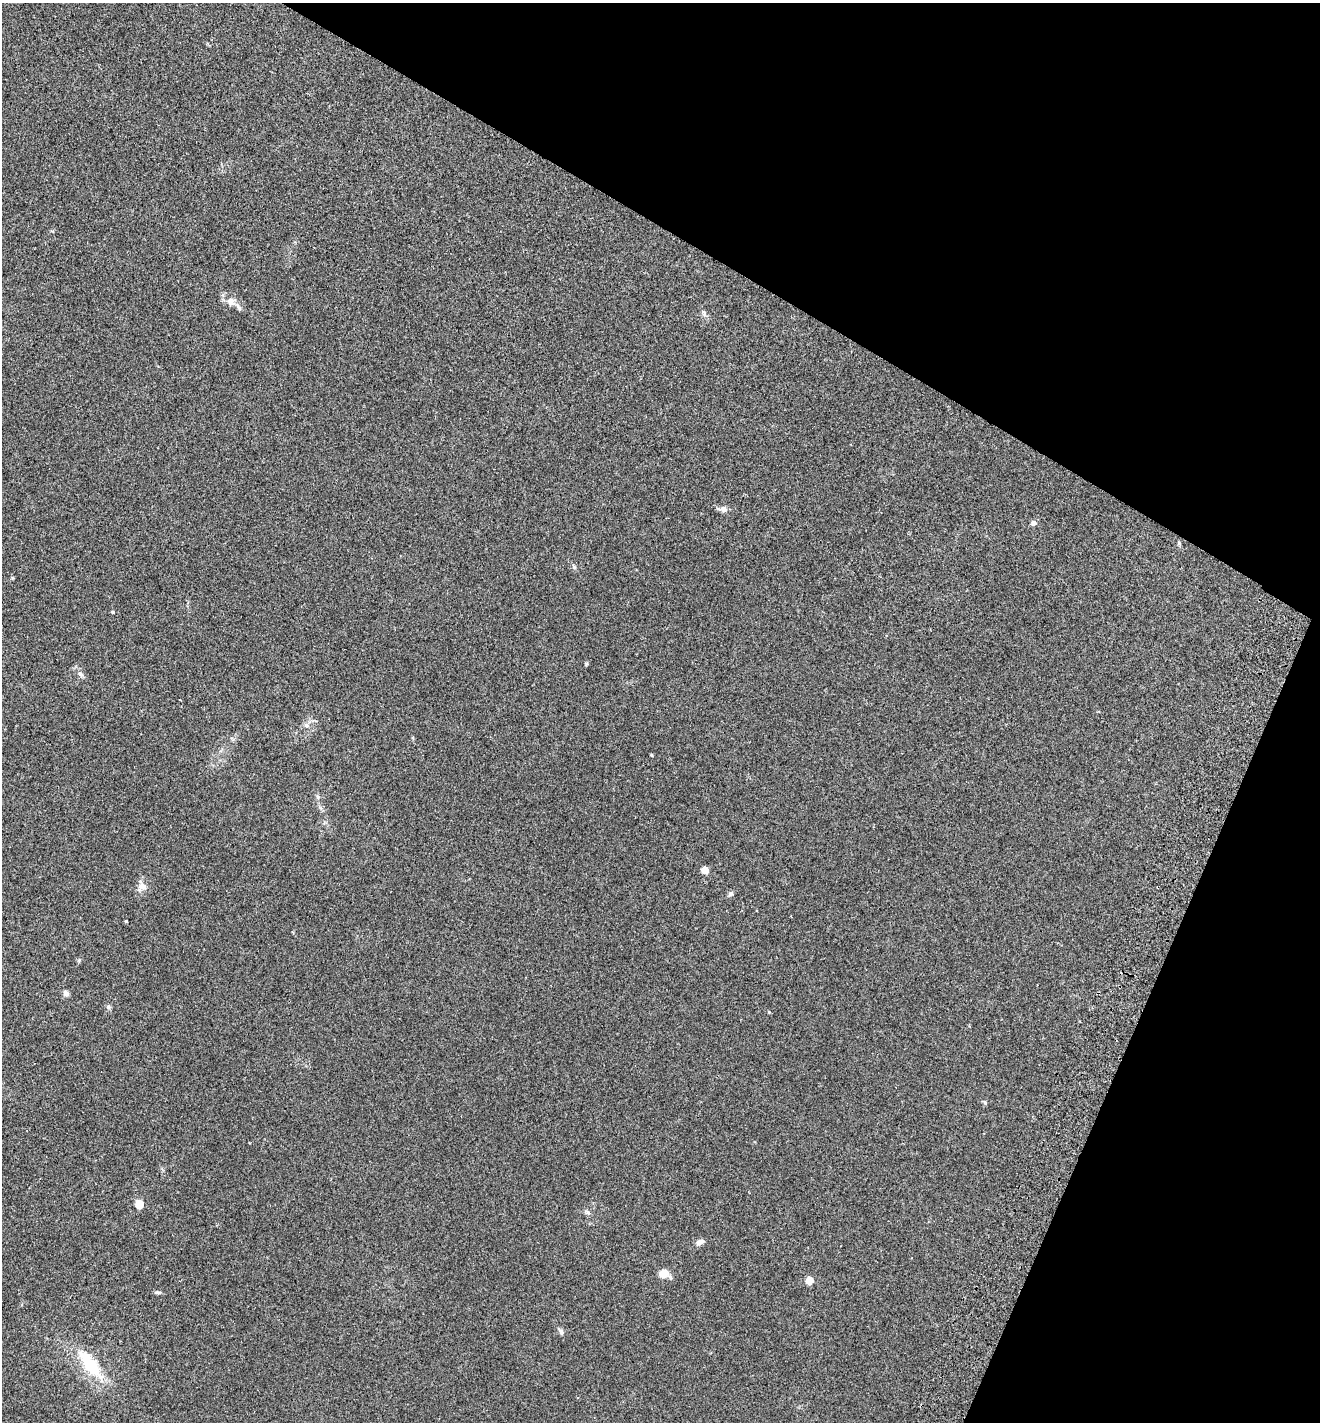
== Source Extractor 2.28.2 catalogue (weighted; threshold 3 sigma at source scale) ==
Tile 8 of 4 x 4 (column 4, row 2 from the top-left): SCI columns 4153-5470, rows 2876-4295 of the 5803 x 5747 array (HDU 1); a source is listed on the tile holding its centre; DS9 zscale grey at full resolution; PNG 1322 x 1424 px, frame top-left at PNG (2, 3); no overlay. Shown black and unused: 25% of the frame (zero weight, under 2 of 3 exposures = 3% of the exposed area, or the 3 px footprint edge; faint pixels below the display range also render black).
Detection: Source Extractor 2.28.2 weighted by HDU 2 'WHT'; one run over the whole footprint, this tile lists its part. Background 0.0531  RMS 0.0077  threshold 0.0346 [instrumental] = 3 sigma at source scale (4.5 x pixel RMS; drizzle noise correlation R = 1.50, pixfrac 1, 0.05/0.05 arcsec/px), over >= 5 px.
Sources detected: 28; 1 inside a brighter listed object's ellipse — not listed separately; the other 27 listed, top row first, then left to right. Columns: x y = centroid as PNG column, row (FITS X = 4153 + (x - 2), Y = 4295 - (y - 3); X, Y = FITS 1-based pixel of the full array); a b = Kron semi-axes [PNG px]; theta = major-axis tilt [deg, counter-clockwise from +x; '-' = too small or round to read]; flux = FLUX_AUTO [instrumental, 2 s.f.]
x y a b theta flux
231 302 11 10 - 4.7
704 313 12 3 -75 1.5
724 509 8 7 - 3.4
1034 523 5 5 - 4
574 567 6 4 -46 1.1
113 612 4 4 - 0.74
81 674 9 5 -43 2.1
180 700 3 2 - 0.75
306 725 6 5 - 1.5
318 797 6 5 - 1.3
705 870 8 7 - 5.5
142 886 12 9 -50 4.4
730 894 7 6 - 1.6
126 921 3 3 - 0.75
79 960 5 4 - 0.97
66 993 8 6 -57 2.4
108 1007 7 5 -22 1.4
769 1012 4 3 - 0.59
985 1102 6 5 - 1.1
139 1204 5 5 - 26
587 1212 8 6 -44 1.8
700 1242 9 6 28 3.5
663 1273 11 9 18 8.2
810 1280 5 4 - 18
158 1292 9 4 -5 1.4
561 1332 8 6 -53 2.2
90 1364 44 15 -52 32
Unlisted compact peaks at least as high as the median listed source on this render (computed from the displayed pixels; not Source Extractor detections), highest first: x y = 586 664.